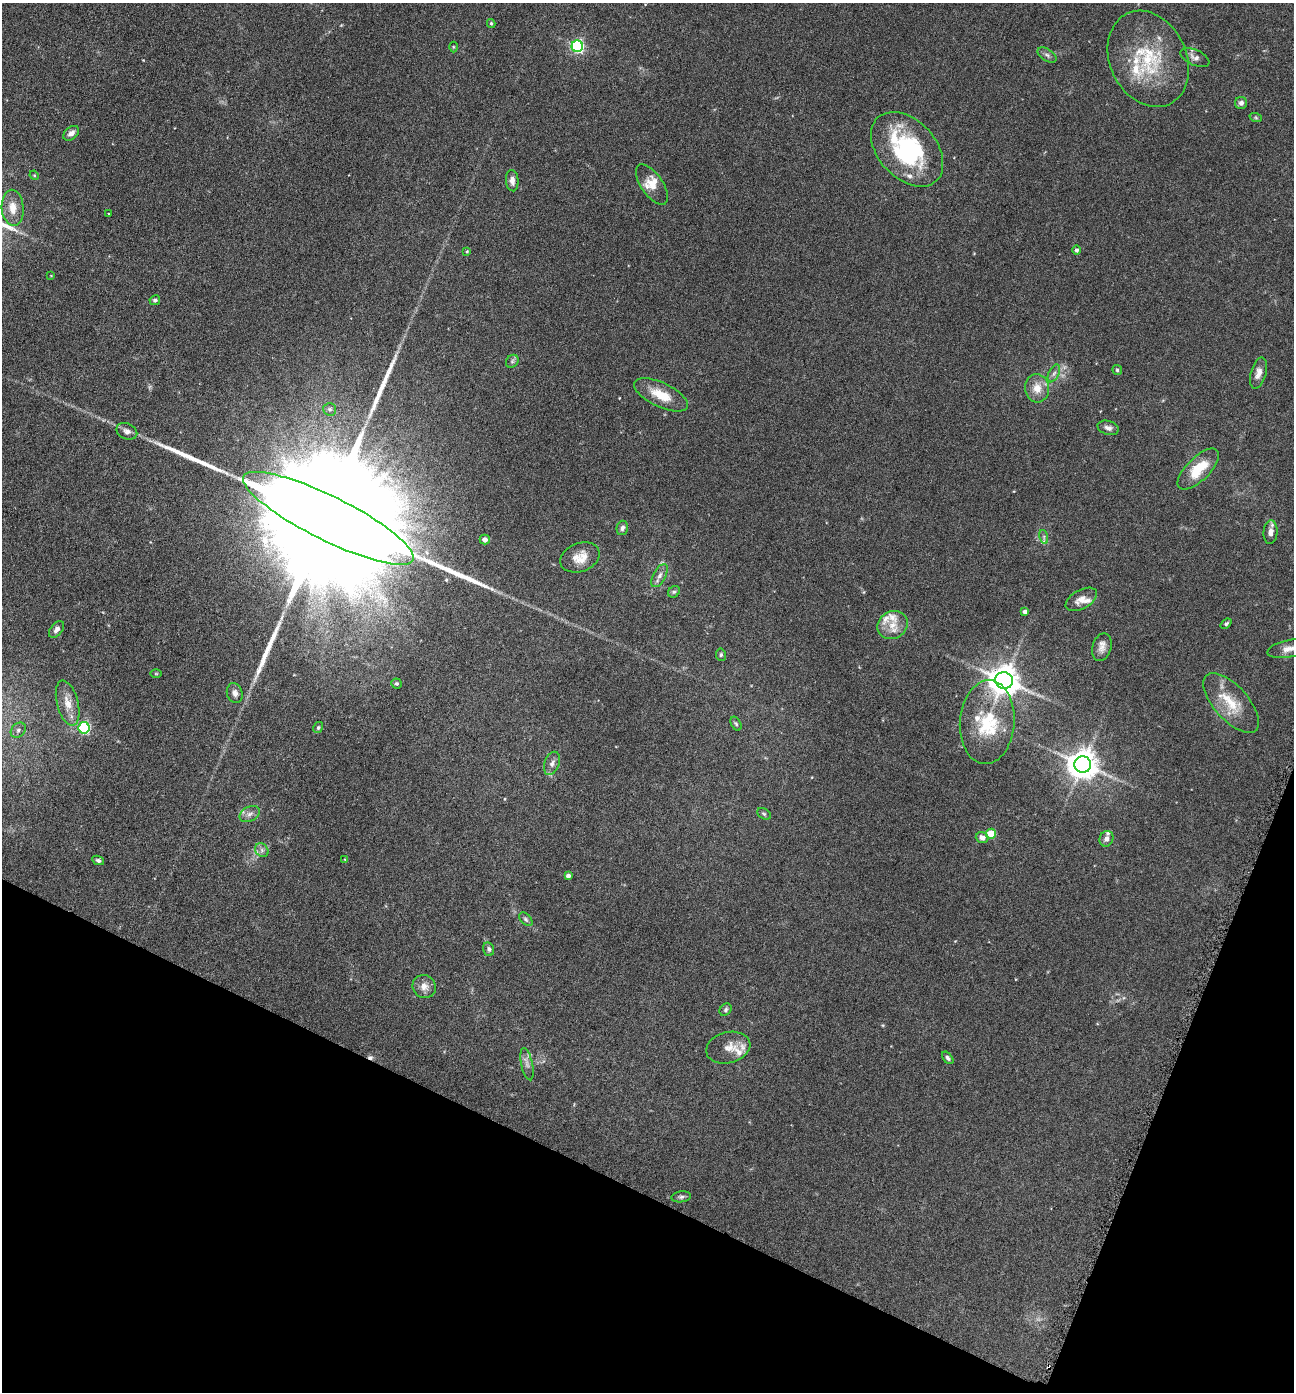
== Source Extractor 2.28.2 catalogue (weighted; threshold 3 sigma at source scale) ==
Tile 15 of 4 x 4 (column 3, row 4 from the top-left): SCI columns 2866-4157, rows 6-1395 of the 5592 x 5569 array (HDU 1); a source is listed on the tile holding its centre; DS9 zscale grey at full resolution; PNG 1296 x 1394 px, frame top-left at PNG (2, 3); each listed source drawn as its Kron ellipse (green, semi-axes under 4 px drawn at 4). Shown black and unused: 19% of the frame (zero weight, under 3 of 6 exposures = <1% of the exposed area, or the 3 px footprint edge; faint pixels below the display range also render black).
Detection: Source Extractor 2.28.2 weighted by HDU 2 'WHT'; one run over the whole footprint, this tile lists its part. Background 0.117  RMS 0.0071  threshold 0.0289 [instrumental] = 3 sigma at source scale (4.09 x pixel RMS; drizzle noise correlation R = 1.36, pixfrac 0.8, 0.05/0.05 arcsec/px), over >= 5 px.
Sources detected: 93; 2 cosmic-ray / hot-pixel residue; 3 long thin detections or spike segments (spike, bleed or trail) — neither listed nor drawn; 13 inside a brighter listed object's ellipse — not listed separately; the other 75 listed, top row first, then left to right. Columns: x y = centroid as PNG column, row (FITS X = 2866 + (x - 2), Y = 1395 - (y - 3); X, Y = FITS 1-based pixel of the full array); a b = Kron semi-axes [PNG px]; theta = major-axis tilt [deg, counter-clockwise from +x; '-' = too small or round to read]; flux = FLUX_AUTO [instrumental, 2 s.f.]
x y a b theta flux
491 23 4 3 - 0.94
577 46 6 5 - 98
453 47 5 3 - 0.64
1047 55 10 6 -32 2
1195 57 15 7 -24 3.6
1148 59 50 38 -65 51
1241 103 6 6 - 2.3
1256 118 6 4 -19 1
71 133 9 6 41 3.6
907 149 43 29 -47 80
34 175 5 4 - 0.62
512 181 11 6 -85 3.5
652 184 23 11 -55 7.9
13 208 18 11 -86 8.8
109 214 4 2 - 0.43
1076 250 4 4 - 1.6
467 251 3 3 - 0.59
51 276 3 2 - 0.37
155 300 5 4 - 1.5
512 361 7 5 47 1.5
1117 370 5 5 - 1
1054 373 9 5 62 2.1
1258 373 16 7 74 4.5
1037 388 14 12 -83 8.4
661 395 29 12 -25 15
330 409 6 6 - 1.6
1108 428 11 7 -17 2.8
127 431 11 8 -24 2.9
1198 469 26 11 45 19
328 518 94 22 -26 89000
622 528 7 5 75 1.9
1271 532 12 7 87 3.7
1044 537 7 4 -73 1.4
485 540 5 5 - 3.9
580 557 20 14 21 9.9
660 576 13 6 62 3.1
674 592 6 5 - 1.3
1081 599 17 9 29 6
1025 612 4 4 - 3.7
1226 624 6 4 39 1.2
892 625 15 13 32 9.4
57 629 9 6 50 2.8
1102 647 14 9 74 4.6
1289 649 22 8 11 6.3
721 655 6 5 - 1.1
156 674 5 3 - 0.63
1004 680 9 8 - 1100
396 684 5 5 - 1
235 693 10 8 -75 3.3
68 703 23 10 -75 8.9
1231 703 37 17 -48 20
987 722 42 27 86 37
736 724 7 4 -62 1.1
84 728 5 5 - 79
318 728 6 4 59 1.1
18 730 8 6 47 2.3
552 763 12 7 70 3.1
1083 764 8 8 - 1000
250 814 11 7 27 2.9
764 814 7 5 -30 1.1
991 834 5 5 - 20
982 838 6 5 - 4.1
1106 839 8 6 65 2.7
262 850 7 6 - 2
98 860 6 4 -25 1.4
345 860 4 4 - 0.59
568 876 4 4 - 2.5
526 919 8 5 -45 1.5
489 949 7 5 -75 1.5
424 986 12 11 - 5.1
726 1010 7 5 48 1.4
728 1048 22 15 14 8.4
948 1058 7 4 -52 1.5
527 1064 16 5 -78 3.1
681 1197 10 5 6 1.7
Isophote crosses this tile's border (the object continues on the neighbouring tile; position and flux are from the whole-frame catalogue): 1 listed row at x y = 1289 649